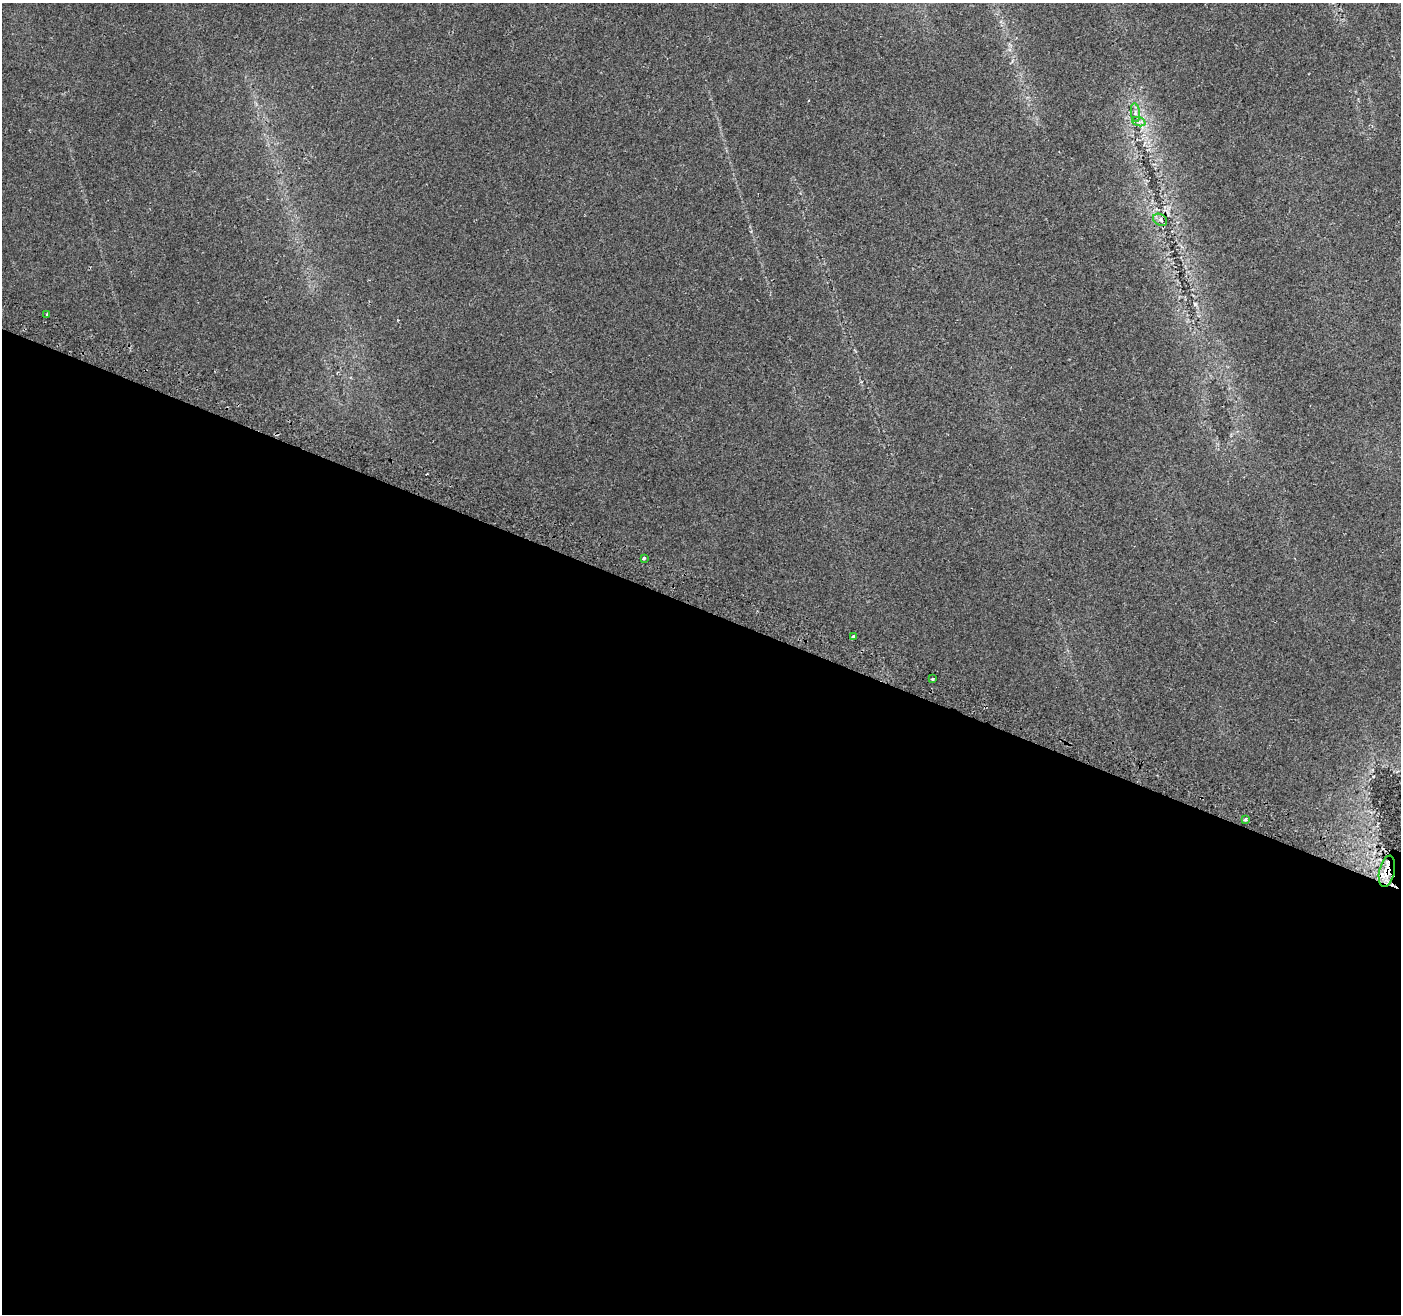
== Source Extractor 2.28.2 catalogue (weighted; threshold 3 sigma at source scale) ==
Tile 14 of 4 x 4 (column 2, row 4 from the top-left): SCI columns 1413-2811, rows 239-1550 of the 5630 x 5788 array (HDU 1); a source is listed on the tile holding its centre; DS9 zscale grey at full resolution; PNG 1403 x 1316 px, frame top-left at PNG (2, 3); each listed source drawn as its Kron ellipse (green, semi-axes under 4 px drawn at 4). Shown black and unused: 54% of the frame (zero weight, under 2 of 3 exposures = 2% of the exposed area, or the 3 px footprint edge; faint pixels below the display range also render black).
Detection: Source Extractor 2.28.2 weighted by HDU 2 'WHT'; one run over the whole footprint, this tile lists its part. Background 0.0647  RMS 0.0089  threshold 0.04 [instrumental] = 3 sigma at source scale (4.5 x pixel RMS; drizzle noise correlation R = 1.50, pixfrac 1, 0.0396/0.0396 arcsec/px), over >= 5 px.
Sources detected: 9; all 9 listed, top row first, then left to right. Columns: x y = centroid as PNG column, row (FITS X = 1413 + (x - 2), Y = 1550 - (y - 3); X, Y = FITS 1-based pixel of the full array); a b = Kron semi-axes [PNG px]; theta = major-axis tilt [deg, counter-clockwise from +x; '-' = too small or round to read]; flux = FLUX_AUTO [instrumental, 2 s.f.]
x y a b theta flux
1135 113 9 4 -82 2.7
1139 122 7 4 -19 2.3
1160 220 7 5 -31 2.5
47 315 3 3 - 16
644 558 3 3 - 6
854 636 4 3 - 4.7
932 679 3 3 - 1
1246 820 3 3 - 2.5
1387 871 16 7 77 9.6
Overlapping masked pixels (flux is a lower limit): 2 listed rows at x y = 854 636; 1387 871